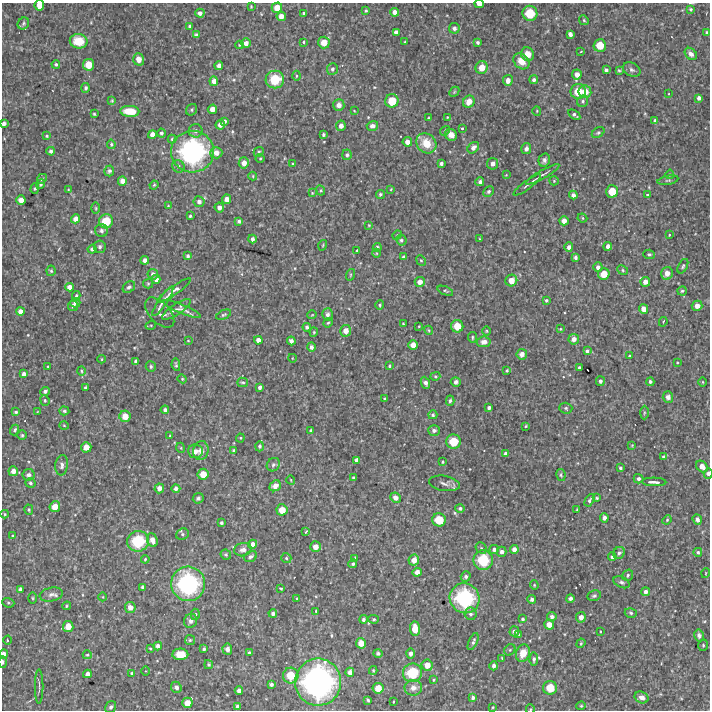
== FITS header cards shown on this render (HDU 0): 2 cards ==
NAXIS1  =                  708 /FITS: X Dimension
NAXIS2  =                  708 /FITS: Y Dimension

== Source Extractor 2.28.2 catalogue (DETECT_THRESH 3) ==
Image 708 x 708 px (HDU 0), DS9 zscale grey, 1 PNG px = 1 image px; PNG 712 x 712 px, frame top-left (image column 1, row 708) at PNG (2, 3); each listed source drawn as its Kron ellipse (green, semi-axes under 4 px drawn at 4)
Background 3580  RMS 190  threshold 575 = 3 sigma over >= 5 px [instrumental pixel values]
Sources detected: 413; all 413 listed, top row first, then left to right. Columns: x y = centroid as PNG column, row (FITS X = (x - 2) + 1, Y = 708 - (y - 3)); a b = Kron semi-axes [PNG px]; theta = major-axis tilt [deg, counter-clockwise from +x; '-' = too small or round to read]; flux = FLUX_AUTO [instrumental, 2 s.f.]
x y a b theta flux
479 4 5 3 - 6.7e+04
39 5 5 4 - 1.0e+05
251 6 3 2 - 1.1e+04
277 8 5 5 - 1.4e+05
691 9 4 4 - 1.8e+04
366 11 3 2 - 1.4e+04
394 12 4 4 - 6.2e+04
200 13 4 4 - 5.0e+04
304 13 3 3 - 2.0e+04
530 13 8 7 - 3.5e+05
281 16 4 4 - 9.1e+04
584 20 5 4 - 1.9e+04
23 24 6 5 - 2.3e+04
190 26 4 3 - 2.2e+04
454 28 5 5 - 4.7e+04
396 32 4 4 - 6.6e+04
707 32 4 3 - 1.6e+04
570 34 4 4 - 5.7e+04
196 35 4 3 - 2.8e+04
79 41 9 7 -10 2.6e+05
303 42 4 3 - 1.4e+04
405 42 3 2 - 1.3e+04
478 42 4 4 - 2.9e+04
246 43 5 4 - 6.6e+04
324 43 6 6 - 1.6e+05
239 45 4 4 - 1.4e+04
600 45 6 6 - 2.3e+05
581 51 3 2 - 6.9e+03
528 54 7 6 - 1.1e+05
691 54 7 5 -44 5.8e+04
139 59 6 5 - 9.0e+04
521 61 9 7 -43 1.4e+05
56 64 4 4 - 2.1e+04
89 65 6 5 - 2.1e+05
219 66 4 4 - 5.0e+04
482 68 6 6 - 1.5e+05
332 69 6 5 - 3.4e+04
606 70 4 3 - 3.2e+04
619 70 3 2 - 1.4e+04
632 70 9 6 -27 3.4e+04
577 74 5 5 - 8.3e+04
296 76 5 3 - 1.4e+04
275 80 9 9 - 3.9e+05
508 80 5 5 - 7.8e+04
534 80 4 4 - 3.4e+04
214 81 5 4 - 7.8e+04
86 88 5 4 - 2.2e+04
454 92 6 4 46 1.8e+04
578 92 7 7 - 2.6e+05
585 92 6 6 - 1.5e+05
669 94 3 2 - 8.7e+03
699 98 4 4 - 4.4e+04
112 101 4 4 - 1.2e+04
392 101 7 6 - 2.6e+05
583 101 6 5 - 2.6e+04
469 102 6 5 - 1.3e+05
339 105 6 5 - 7.8e+04
212 109 4 4 - 1.1e+05
192 110 6 5 - 2.1e+04
130 111 9 5 -3 2.5e+05
354 111 3 2 - 9.8e+03
537 111 4 4 - 1.2e+04
94 114 3 3 - 1.4e+04
574 115 6 4 -34 3.2e+04
447 117 3 2 - 1.1e+04
429 118 3 2 - 1.4e+04
655 120 4 4 - 2.6e+04
225 121 4 3 - 2.8e+04
4 124 4 4 - 4.8e+04
220 125 5 4 - 7.4e+04
341 126 5 5 - 7.7e+04
372 126 6 5 - 5.7e+04
462 128 3 3 - 1.5e+04
196 131 7 6 - 3.9e+04
445 131 5 4 - 1.8e+04
161 133 4 4 - 2.6e+04
598 133 7 4 36 2.1e+04
152 134 4 4 - 6.9e+04
323 135 4 3 - 2.3e+04
451 135 6 5 - 9.5e+04
47 136 3 3 - 1.7e+04
172 139 4 4 - 1.6e+04
407 142 5 4 - 8.5e+04
426 143 11 9 -45 2.3e+05
111 144 5 3 - 1.8e+04
473 148 6 5 - 6.1e+04
526 149 5 5 - 4.8e+04
51 151 4 4 - 3.3e+04
193 152 21 21 - 2.0e+06
259 152 5 4 - 1.7e+04
216 153 6 5 - 9.7e+04
347 155 5 4 - 3.0e+04
260 158 4 4 - 1.4e+04
544 160 7 5 75 3.7e+04
244 163 5 5 - 8.9e+04
441 163 3 3 - 3.2e+04
293 164 4 4 - 1.8e+04
493 164 6 5 - 5.8e+04
178 166 6 6 - 3.9e+04
109 171 5 5 - 2.9e+04
543 174 19 3 29 4.5e+04
670 174 5 4 - 1.5e+04
506 175 4 3 - 9.9e+03
253 176 4 4 - 1.1e+04
42 179 5 4 - 1.8e+04
668 180 10 4 11 2.4e+04
122 181 5 4 - 7.9e+04
554 181 5 4 - 1.4e+04
480 182 4 4 - 4.1e+04
41 184 5 4 - 2.7e+04
154 185 5 3 - 1.3e+04
527 185 17 2 37 4.2e+04
35 188 5 4 - 1.9e+04
391 189 4 2 - 9.5e+03
68 190 4 3 - 9.1e+03
321 190 5 4 - 1.5e+04
489 191 6 5 - 2.9e+04
612 191 6 6 - 2.3e+05
312 193 4 3 - 1.1e+04
380 194 5 4 - 2.9e+04
573 195 4 4 - 4.4e+04
647 195 4 3 - 1.6e+04
227 199 4 4 - 8.3e+04
21 200 4 4 - 9.4e+04
199 202 5 5 - 5.0e+04
168 206 3 3 - 1.1e+04
219 207 5 4 - 5.7e+04
96 208 5 3 - 1.4e+04
190 216 4 3 - 1.9e+04
582 218 5 4 - 1.9e+04
76 219 4 4 - 8.7e+04
106 221 7 7 - 3.1e+05
239 221 4 3 - 2.6e+04
564 221 4 4 - 8.3e+04
369 225 3 3 - 1.0e+04
101 230 6 6 - 3.5e+04
397 235 5 4 - 1.5e+04
669 235 3 3 - 1.1e+04
252 239 4 3 - 4.1e+04
480 239 4 4 - 1.2e+04
401 240 5 5 - 2.8e+04
323 245 5 3 - 1.2e+04
608 246 4 4 - 5.2e+04
100 247 6 6 - 3.5e+04
569 247 4 4 - 5.1e+04
377 248 4 4 - 3.9e+04
92 249 4 4 - 3.6e+04
357 250 3 2 - 1.2e+04
376 253 4 3 - 9.9e+03
649 254 6 4 -3 2.1e+04
188 256 4 3 - 2.8e+04
403 257 4 3 - 2.1e+04
575 257 4 3 - 2.7e+04
145 260 4 4 - 5.9e+04
421 260 5 4 - 1.9e+04
683 266 8 4 62 2.1e+04
598 267 5 4 - 4.5e+04
623 270 5 4 - 1.8e+04
51 271 5 4 - 2.0e+04
667 273 6 6 - 9.9e+04
153 274 5 5 - 5.0e+04
604 274 6 5 - 1.9e+05
350 275 6 3 71 1.4e+04
156 279 4 4 - 6.4e+04
511 281 6 5 - 1.3e+05
420 282 5 5 - 7.9e+04
645 282 5 4 - 8.2e+04
148 284 5 4 - 1.5e+04
69 287 4 4 - 7.8e+04
129 287 7 5 39 2.8e+04
174 290 20 4 34 6.1e+04
445 291 8 4 -21 1.9e+04
682 291 5 4 - 2.0e+04
76 296 5 3 - 2.0e+04
546 300 4 3 - 2.1e+04
163 301 18 4 56 6.6e+04
75 303 5 4 - 3.8e+04
380 305 4 4 - 1.8e+04
73 306 5 5 - 3.6e+04
697 306 5 5 - 9.2e+04
176 309 17 5 34 6.6e+04
182 309 20 4 -23 5.2e+04
644 309 5 4 - 9.9e+04
20 312 4 4 - 7.7e+04
160 313 18 10 -46 8.1e+04
327 314 6 5 - 4.3e+04
224 315 8 4 24 2.0e+04
312 315 5 3 - 9.5e+03
663 322 5 3 - 1.4e+04
328 323 5 4 - 1.6e+04
403 324 3 3 - 1.3e+04
151 325 5 3 - 1.1e+04
419 326 3 2 - 8.9e+03
457 326 6 6 - 2.1e+05
307 327 4 4 - 3.2e+04
560 329 4 3 - 1.2e+04
429 330 5 4 - 1.4e+04
346 331 6 5 - 1.0e+05
487 331 5 3 - 1.2e+04
314 332 4 4 - 1.4e+04
472 337 5 3 - 1.7e+04
574 339 5 5 - 7.7e+04
258 340 4 4 - 6.6e+04
188 341 3 2 - 9.3e+03
291 341 4 4 - 4.7e+04
484 342 7 5 9 6.0e+04
413 345 5 5 - 1.1e+05
311 347 4 4 - 4.1e+04
587 351 4 3 - 3.2e+04
522 354 5 5 - 7.6e+04
630 356 3 3 - 1.5e+04
292 358 4 3 - 9.2e+03
102 359 4 3 - 1.0e+04
136 361 4 3 - 3.5e+04
677 362 3 3 - 1.1e+04
176 365 6 3 -80 1.7e+04
151 366 5 5 - 2.8e+04
389 366 3 3 - 1.5e+04
48 367 3 2 - 1.4e+04
579 368 3 3 - 2.0e+04
507 370 3 3 - 1.6e+04
81 371 5 3 - 1.4e+04
24 374 4 3 - 4.7e+04
435 376 5 4 - 1.6e+04
182 379 4 4 - 1.5e+04
600 381 5 4 - 4.0e+04
243 382 5 4 - 2.3e+04
456 382 5 5 - 4.4e+04
650 382 4 4 - 2.6e+04
703 382 5 3 - 1.1e+04
425 383 6 4 -66 5.4e+04
86 387 4 3 - 1.6e+04
260 387 4 3 - 4.0e+04
45 391 5 4 - 3.0e+04
668 397 5 5 - 5.4e+04
384 399 4 3 - 1.4e+04
45 400 5 4 - 1.8e+04
450 401 5 4 - 2.5e+04
489 408 4 3 - 3.5e+04
566 408 6 5 - 2.3e+04
165 410 4 4 - 3.9e+04
64 411 5 4 - 1.9e+04
16 412 3 3 - 1.9e+04
37 412 3 2 - 8.0e+03
644 413 7 3 89 1.7e+04
433 415 4 4 - 2.3e+04
125 416 6 5 - 1.5e+05
64 425 5 3 - 1.1e+04
526 426 3 2 - 1.1e+04
15 430 5 4 - 2.7e+04
434 430 6 5 - 4.0e+04
311 431 4 3 - 3.2e+04
22 435 4 4 - 1.7e+04
170 436 3 3 - 1.0e+04
240 438 4 4 - 1.3e+04
453 442 7 7 - 2.9e+05
632 445 3 3 - 9.2e+03
260 446 5 4 - 3.0e+04
86 447 5 5 - 1.3e+05
181 448 5 3 - 1.0e+04
234 450 4 3 - 2.2e+04
195 451 7 7 - 6.5e+04
201 451 9 7 77 8.7e+04
506 454 4 4 - 4.5e+04
664 457 4 4 - 2.7e+04
357 460 4 4 - 5.8e+04
443 462 3 2 - 1.2e+04
62 465 10 6 83 5.0e+04
273 465 7 6 - 3.4e+04
702 467 6 5 - 9.6e+04
620 468 4 3 - 2.2e+04
13 471 5 5 - 7.8e+04
708 473 5 4 - 4.7e+04
203 474 5 5 - 1.7e+05
28 475 6 5 - 4.8e+04
561 475 6 4 -79 2.0e+04
353 478 4 3 - 1.5e+04
638 479 5 4 - 3.8e+04
291 480 4 3 - 9.5e+03
654 482 12 3 -1 6.6e+04
30 483 5 4 - 2.4e+04
444 483 15 7 -9 5.7e+04
275 486 6 5 - 7.5e+04
159 488 5 4 - 7.2e+04
176 488 4 4 - 4.7e+04
198 498 5 5 - 2.8e+04
395 498 5 4 - 5.9e+04
597 498 4 3 - 1.6e+04
589 500 6 4 61 2.9e+04
55 507 5 5 - 1.4e+05
460 508 5 4 - 2.8e+04
577 509 3 3 - 1.1e+04
29 510 5 4 - 1.8e+04
282 510 5 5 - 1.6e+05
5 514 4 4 - 1.3e+04
604 518 4 4 - 5.1e+04
697 519 5 4 - 4.2e+04
439 520 7 6 - 2.8e+05
667 520 5 4 - 1.5e+04
221 523 3 3 - 2.0e+04
306 532 4 2 - 1.1e+04
182 534 6 5 - 2.5e+04
13 536 4 3 - 1.1e+04
152 540 7 5 -67 9.5e+04
138 541 11 10 - 5.8e+05
252 544 4 4 - 6.2e+04
316 547 5 5 - 1.0e+05
481 548 6 5 - 2.1e+04
494 549 4 4 - 3.6e+04
514 549 4 4 - 6.6e+04
243 550 9 6 13 5.8e+04
502 552 5 5 - 4.7e+04
698 552 4 4 - 2.3e+04
619 553 6 5 - 3.7e+04
226 554 5 5 - 1.9e+04
251 556 7 5 30 3.3e+04
612 557 4 4 - 4.0e+04
286 558 5 5 - 1.8e+04
355 558 4 3 - 3.1e+04
145 559 4 3 - 1.3e+04
414 560 5 5 - 1.1e+05
483 560 10 9 - 5.0e+05
353 564 4 4 - 2.6e+04
417 572 4 4 - 7.5e+04
706 573 5 3 - 9.6e+03
628 575 6 5 - 2.3e+04
466 577 5 4 - 3.3e+04
622 582 8 5 -24 3.4e+04
188 584 17 17 - 1.5e+06
534 585 4 4 - 1.2e+04
143 587 4 3 - 4.3e+04
20 589 4 4 - 5.0e+04
281 589 3 2 - 1.3e+04
646 592 4 4 - 5.2e+04
51 594 12 7 12 5.7e+04
594 596 7 5 12 2.4e+04
103 597 4 3 - 8.5e+03
33 598 5 3 - 1.5e+04
465 598 15 14 - 1.1e+06
570 598 4 4 - 4.6e+04
297 599 4 3 - 1.9e+04
532 599 4 4 - 4.0e+04
8 603 6 4 -20 1.9e+04
67 606 4 3 - 1.5e+04
130 607 5 5 - 6.2e+04
316 611 3 3 - 1.3e+04
273 613 4 4 - 4.0e+04
631 613 6 4 -16 2.4e+04
195 614 6 4 -88 2.1e+04
470 614 6 6 - 4.1e+04
552 617 4 4 - 3.9e+04
581 617 5 5 - 7.8e+04
363 619 4 4 - 2.5e+04
374 619 5 4 - 1.8e+04
523 619 3 3 - 2.1e+04
191 621 7 6 - 4.9e+04
549 625 5 4 - 1.1e+05
68 626 5 5 - 1.5e+05
415 629 7 5 -83 2.0e+05
514 631 5 5 - 5.1e+04
600 631 2 2 - 8.5e+03
519 634 4 3 - 1.4e+04
699 636 6 5 - 3.7e+04
7 640 4 3 - 1.2e+04
190 640 5 5 - 2.0e+04
473 642 9 4 66 3.0e+04
361 643 5 5 - 1.3e+05
581 643 5 4 - 1.4e+04
703 645 6 4 73 1.9e+04
158 646 4 4 - 5.2e+04
150 648 3 2 - 1.1e+04
204 649 3 3 - 2.3e+04
227 649 5 5 - 4.4e+04
510 650 6 5 - 1.9e+04
249 653 4 4 - 3.0e+04
378 653 4 4 - 2.1e+04
411 653 5 4 - 5.1e+04
523 653 9 7 69 1.6e+05
4 654 4 4 - 6.6e+04
180 654 8 6 -1 1.9e+05
87 655 4 4 - 1.4e+04
502 658 3 2 - 1.1e+04
534 659 7 4 86 2.7e+04
3 662 5 3 - 2.9e+04
209 665 4 4 - 2.1e+04
427 665 6 5 - 1.3e+05
494 666 4 4 - 4.0e+04
373 670 4 4 - 1.2e+04
145 671 4 3 - 1.0e+04
350 672 4 4 - 6.3e+04
132 673 4 4 - 2.3e+04
412 673 9 9 - 4.7e+05
87 674 4 4 - 6.0e+04
291 676 8 7 - 2.7e+05
434 680 4 3 - 1.3e+04
318 682 23 23 - 3.1e+06
271 684 4 3 - 3.3e+04
39 686 17 2 90 2.5e+04
176 687 6 5 - 5.2e+04
378 688 5 5 - 1.7e+05
413 688 9 8 - 6.6e+04
550 688 7 7 - 2.7e+05
239 691 4 4 - 5.7e+04
642 697 7 5 -24 6.2e+04
473 698 4 3 - 3.2e+04
368 700 3 3 - 1.8e+04
393 702 2 2 - 9.3e+03
187 703 5 5 - 1.4e+05
581 706 4 4 - 1.4e+04
111 707 6 5 - 2.9e+04
238 707 4 4 - 6.4e+04
493 707 3 2 - 1.0e+04
530 709 5 4 - 1.4e+04
At the frame edge (FLAGS 8, measured only in part): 8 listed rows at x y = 479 4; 39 5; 691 9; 4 124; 708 473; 4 654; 3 662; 530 709